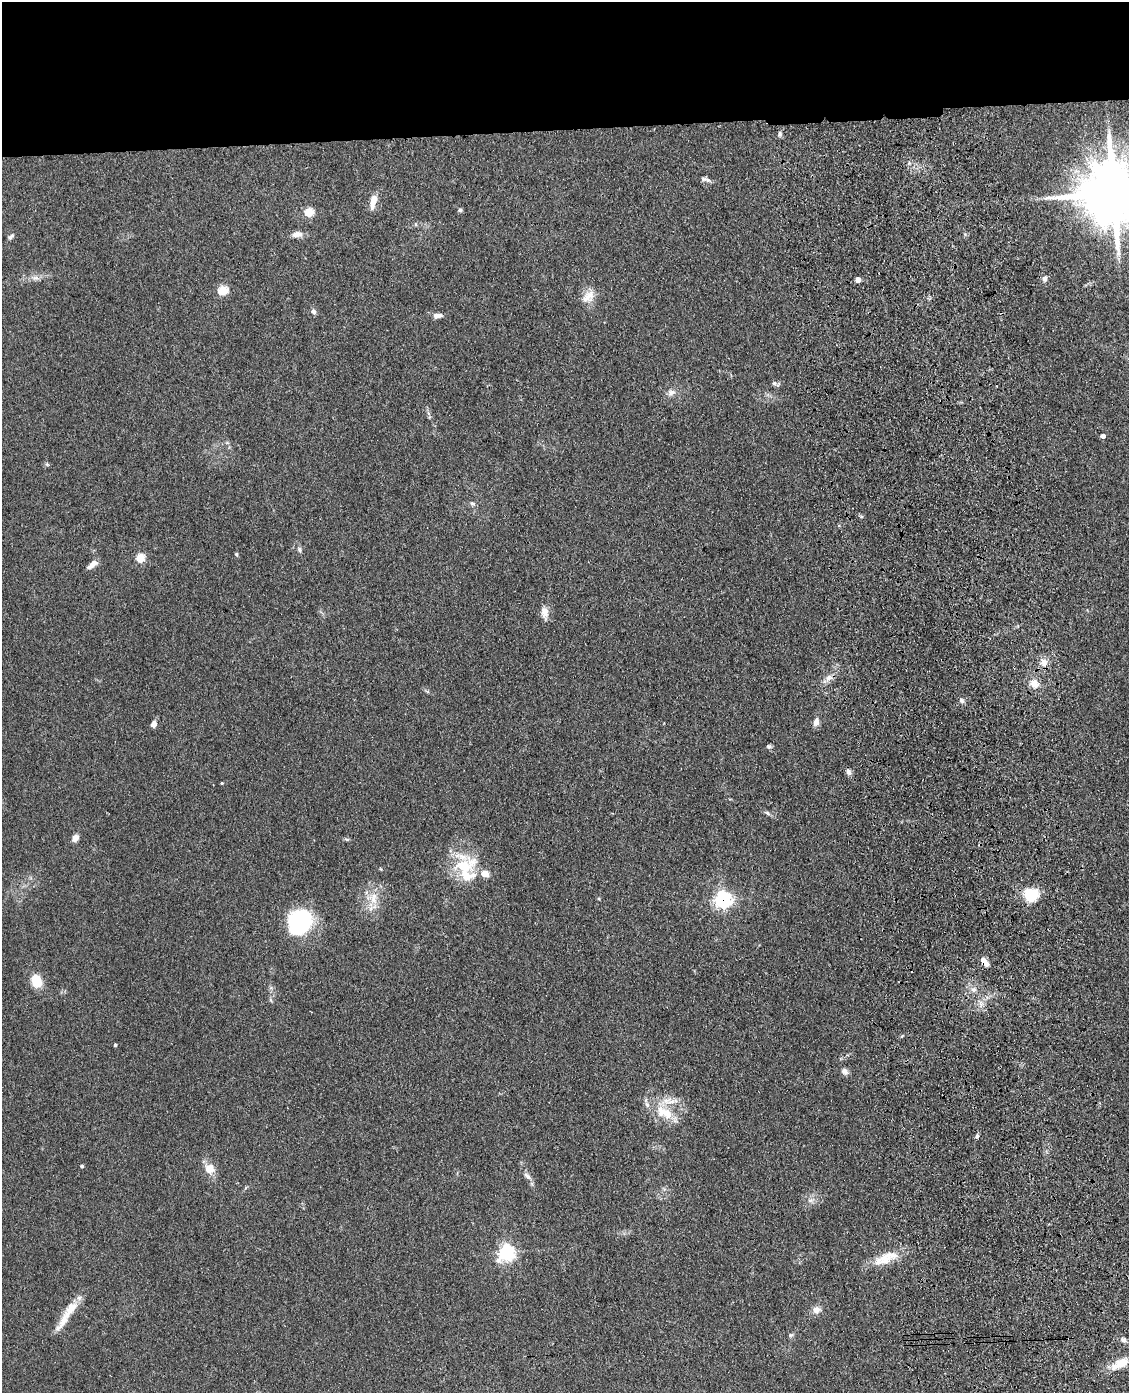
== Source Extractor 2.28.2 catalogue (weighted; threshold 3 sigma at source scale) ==
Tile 2 of 4 x 3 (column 2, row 1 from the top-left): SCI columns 1244-2370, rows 3033-4423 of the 4740 x 4572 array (HDU 1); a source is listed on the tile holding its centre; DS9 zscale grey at full resolution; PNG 1131 x 1395 px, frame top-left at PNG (2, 2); no overlay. Shown black and unused: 9% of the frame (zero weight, under 3 of 4 exposures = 6% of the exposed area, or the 3 px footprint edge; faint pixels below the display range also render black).
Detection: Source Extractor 2.28.2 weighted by HDU 2 'WHT'; one run over the whole footprint, this tile lists its part. Background 0.0882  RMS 0.0092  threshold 0.0414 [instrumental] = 3 sigma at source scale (4.5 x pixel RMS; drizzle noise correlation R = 1.50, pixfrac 1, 0.05/0.05 arcsec/px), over >= 5 px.
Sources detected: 68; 1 cosmic-ray / hot-pixel residue — not listed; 5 inside a brighter listed object's ellipse — not listed separately; the other 62 listed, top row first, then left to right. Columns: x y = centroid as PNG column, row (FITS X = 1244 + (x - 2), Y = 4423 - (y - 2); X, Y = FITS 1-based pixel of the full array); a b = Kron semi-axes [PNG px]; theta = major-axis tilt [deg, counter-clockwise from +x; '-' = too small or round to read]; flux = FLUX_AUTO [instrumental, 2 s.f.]
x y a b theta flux
780 133 8 4 90 1.8
706 179 15 5 -13 3.3
1114 193 18 16 -4 8000
373 201 16 6 78 10
460 210 5 5 - 1.5
309 212 5 5 - 38
297 234 13 7 10 6
11 237 9 5 43 2.2
35 278 10 6 7 3.9
1045 279 8 6 87 3.6
858 280 4 4 - 8.6
223 290 5 5 - 53
588 297 20 13 42 11
314 312 7 5 -73 3.1
437 316 11 6 11 4.3
774 383 6 5 - 1.9
671 393 11 8 27 4.4
1103 436 4 4 - 4.7
472 503 7 5 -18 1.8
299 549 7 6 - 2.1
236 554 4 4 - 1.5
140 558 5 5 - 40
94 563 10 7 30 5.1
545 612 14 8 -84 7.9
1044 662 11 9 -78 6.7
828 678 12 7 60 5.5
1034 684 12 9 -29 8.5
962 700 7 6 - 2.2
816 722 11 7 75 4.9
154 724 8 6 64 4.6
769 746 6 5 - 2
849 772 9 6 -60 3
221 783 3 3 - 0.85
768 813 9 4 -42 1.9
75 838 8 7 - 4.8
346 839 6 4 -18 1.3
464 866 30 18 -20 38
1031 894 17 15 23 24
374 898 19 10 -90 13
599 899 4 3 - 0.89
723 900 7 7 - 230
301 922 23 17 68 120
984 962 11 6 -52 8
36 980 10 8 -74 26
973 989 7 7 - 3.6
981 1004 11 7 -89 5.2
115 1045 4 4 - 0.99
845 1071 9 7 -47 3.9
647 1104 8 5 -63 2.7
662 1112 20 15 -77 20
977 1136 6 4 -90 1.8
82 1166 4 4 - 1.6
209 1169 8 7 - 14
527 1176 13 5 -44 3.5
810 1200 8 4 0 2.4
507 1253 7 6 - 270
885 1259 31 15 22 20
70 1310 39 10 53 17
816 1310 9 8 - 6.6
791 1335 6 4 17 1.4
1124 1340 7 5 -20 2.7
1121 1364 27 10 25 15
Overlapping masked pixels (flux is a lower limit): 2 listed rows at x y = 723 900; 984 962
Isophote crosses this tile's border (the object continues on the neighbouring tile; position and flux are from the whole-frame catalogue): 1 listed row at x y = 1114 193